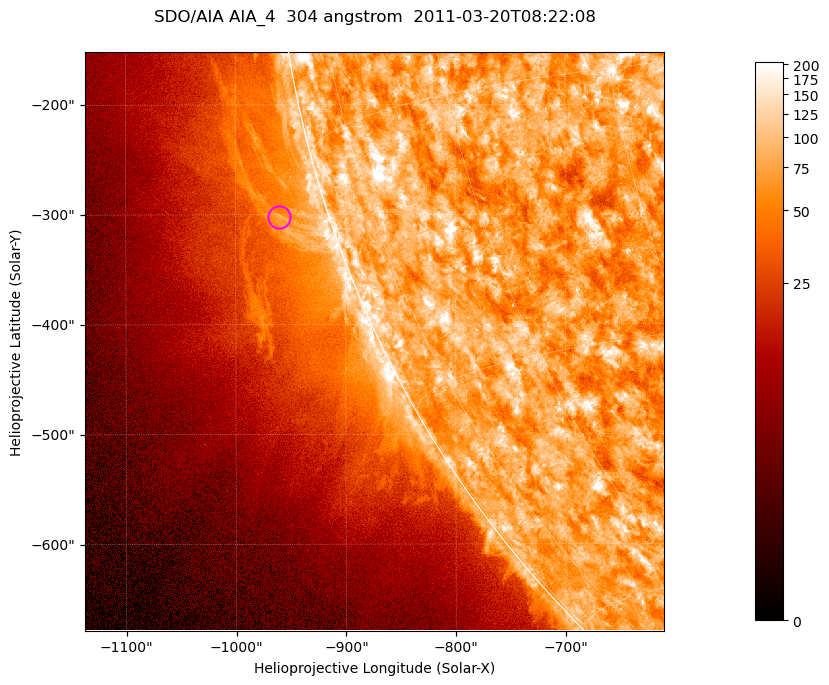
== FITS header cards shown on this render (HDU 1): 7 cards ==
TELESCOP= 'SDO/AIA '           / For AIA: SDO/AIA
INSTRUME= 'AIA_4   '           / For AIA: AIA_ATA1, AIA_ATA2, AIA_ATA3 or AIA_AT
WAVELNTH=                  304 / [angstrom] Wavelength
WAVEUNIT= 'angstrom'           / Wavelength unit: angstrom
DATE-OBS= '2011-03-20T08:22:08.123' / [ISO] Date when observation started; ISO 8
CTYPE1  = 'HPLN-TAN'           / CTYPE1; Typically HPLN
CTYPE2  = 'HPLT-TAN'           / CTYPE2; Typically HPLT

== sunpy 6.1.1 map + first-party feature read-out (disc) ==
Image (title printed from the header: SDO/AIA AIA_4  304 angstrom  2011-03-20T08:22:08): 878 x 878 px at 0.6 arcsec/px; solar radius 964 arcsec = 1605 px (partial field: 4.4% of the solar disc is inside the frame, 46% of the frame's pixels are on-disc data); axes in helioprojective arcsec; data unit not stated in the header (colour bar unlabelled)
Orientation: roll -0.132 deg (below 1 deg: not rotated)
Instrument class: DISC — disc imager (sunpy class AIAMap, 304 A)
Bright regions (active regions / flare kernels): reference = the on-disc median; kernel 7 px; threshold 5 sigma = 122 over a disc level ~75.1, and >= 1.15x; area >= 770 px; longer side >= 11 px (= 6.6 arcsec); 0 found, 0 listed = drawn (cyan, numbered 1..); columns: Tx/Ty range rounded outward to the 2 arcsec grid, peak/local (2 s.f.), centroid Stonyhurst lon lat
Off-limb structures (1.02-1.3 R_sun): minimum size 385 px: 2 found; the strongest spans PA ~100..110 deg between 1.02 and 1.08 R_sun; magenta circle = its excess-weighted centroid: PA ~105 deg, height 1.05 R_sun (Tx ~-960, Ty ~-302 arcsec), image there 2.1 x the reference